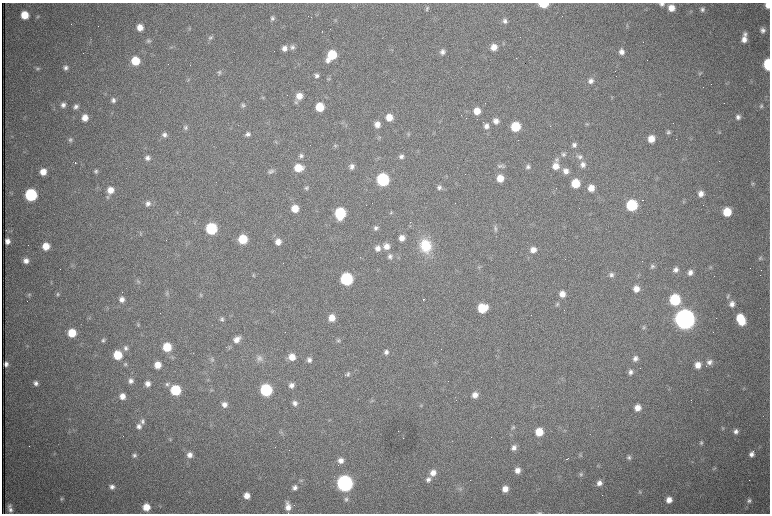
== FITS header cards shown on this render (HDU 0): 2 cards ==
NAXIS1  =                 1536 /fastest changing axis
NAXIS2  =                 1023 /next to fastest changing axis

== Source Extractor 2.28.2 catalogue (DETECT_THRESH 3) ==
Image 1536 x 1023 px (HDU 0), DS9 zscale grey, zoomed out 1/2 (1 PNG px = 2 x 2 image px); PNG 772 x 516 px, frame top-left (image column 1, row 1022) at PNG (2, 3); no overlay
Background 988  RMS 15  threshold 45.6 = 3 sigma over >= 5 px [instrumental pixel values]
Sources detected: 310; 73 cannot appear on this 1/2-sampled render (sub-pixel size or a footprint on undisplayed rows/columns) and are not listed; the other 237 listed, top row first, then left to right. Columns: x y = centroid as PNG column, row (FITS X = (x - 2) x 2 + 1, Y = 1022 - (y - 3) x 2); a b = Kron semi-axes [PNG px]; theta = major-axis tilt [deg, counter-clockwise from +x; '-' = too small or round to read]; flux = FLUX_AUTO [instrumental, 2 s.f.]
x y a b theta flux
543 4 6 4 0 1.1e+05
662 4 7 5 -3 1.2e+04
767 5 5 4 - 2.3e+04
427 8 7 5 71 7.4e+03
671 8 7 7 - 3.6e+04
702 10 6 5 - 9.2e+03
25 15 6 6 - 6.7e+04
37 17 6 4 67 5.0e+03
272 18 6 5 - 7.9e+03
335 21 4 2 - 2.5e+03
505 21 6 5 - 1.1e+04
627 26 4 4 - 3.5e+03
140 27 6 5 - 3.2e+04
189 28 6 5 - 4.8e+03
763 30 6 6 - 1.3e+04
322 31 2 1 - 1.5e+03
745 34 7 5 -85 1.0e+04
210 37 6 6 - 7.0e+03
744 39 9 6 84 2.6e+04
148 41 6 5 - 6.6e+03
503 44 5 4 - 3.6e+03
171 47 4 2 - 3.4e+03
292 47 7 6 - 1.0e+04
494 47 6 6 - 3.0e+04
284 48 7 6 - 2.0e+04
443 52 6 5 - 1.5e+04
621 52 6 6 - 1.7e+04
332 55 9 6 53 1.3e+05
135 61 7 6 - 9.3e+04
768 64 7 4 -87 2.3e+05
190 65 2 1 - 9.8e+04
65 68 6 5 - 1.1e+04
37 69 5 5 - 5.3e+03
219 73 6 5 - 6.7e+03
700 73 6 4 1 4.4e+03
317 76 6 6 - 1.0e+04
188 79 6 3 67 4.3e+03
329 79 5 3 - 3.2e+03
591 81 8 7 - 1.6e+04
727 83 4 2 - 2.1e+03
299 96 7 6 - 3.4e+04
263 97 5 4 - 3.7e+03
612 97 5 2 - 2.5e+03
113 100 6 6 - 1.1e+04
296 102 6 5 - 5.9e+03
63 105 6 6 - 1.3e+04
243 105 6 5 - 6.8e+03
761 106 6 5 - 6.2e+03
76 107 6 5 - 1.2e+04
320 107 6 6 - 9.5e+04
477 111 6 6 - 4.2e+04
389 117 6 6 - 4.4e+04
738 117 6 6 - 1.3e+04
85 118 6 6 - 3.1e+04
496 121 7 6 - 1.8e+04
483 122 2 2 - 1.8e+03
586 124 4 4 - 3.1e+03
377 125 6 6 - 2.4e+04
486 126 7 7 - 1.7e+04
185 127 6 5 - 7.7e+03
515 127 6 6 - 1.4e+05
668 132 6 5 - 7.1e+03
719 132 6 3 75 3.4e+03
248 134 6 6 - 1.0e+04
408 134 5 5 - 4.5e+03
164 135 6 6 - 1.2e+04
379 137 5 4 - 3.6e+03
651 139 6 6 - 4.3e+04
70 140 6 5 - 7.0e+03
574 145 6 5 - 1.0e+04
335 146 6 5 - 5.6e+03
564 154 6 6 - 7.4e+03
301 155 6 5 - 8.9e+03
401 156 6 6 - 1.1e+04
580 157 9 7 -37 1.3e+04
147 158 6 6 - 1.3e+04
557 160 7 5 65 7.6e+03
75 163 2 1 - 3.2e+03
583 165 7 6 - 1.6e+04
352 166 6 6 - 1.4e+04
501 166 12 5 0 9.9e+03
555 166 7 7 - 3.4e+04
528 167 6 5 - 9.1e+03
298 168 7 6 - 7.3e+04
96 171 6 5 - 6.8e+03
566 171 7 7 - 2.0e+04
43 172 6 6 - 3.7e+04
270 172 8 6 54 9.8e+03
500 178 6 6 - 4.4e+04
383 180 7 7 - 4.9e+05
575 183 6 6 - 8.7e+04
753 184 6 5 - 5.4e+03
439 187 7 6 - 1.1e+04
306 188 5 5 - 6.3e+03
591 188 7 6 - 3.6e+04
110 190 7 7 - 3.7e+04
701 194 7 6 - 2.1e+04
31 195 7 7 - 3.8e+05
108 197 6 5 - 6.2e+03
643 200 2 1 - 1.3e+03
683 201 6 4 52 4.4e+03
148 203 8 7 - 1.6e+04
632 205 7 7 - 2.6e+05
295 209 6 6 - 4.9e+04
391 212 5 4 - 3.9e+03
727 212 7 6 - 8.5e+04
340 213 7 6 - 2.8e+05
410 222 2 2 - 3.8e+03
376 228 6 5 - 9.3e+03
211 229 7 6 - 2.9e+05
495 230 9 5 84 9.1e+03
140 233 6 4 -80 4.8e+03
402 238 6 6 - 2.6e+04
243 239 6 6 - 1.1e+05
7 241 5 5 - 1.7e+04
278 242 7 6 - 2.5e+04
46 246 6 6 - 5.1e+04
386 246 7 7 - 2.5e+04
426 246 15 12 -70 1.2e+05
378 248 6 6 - 2.0e+04
533 250 6 6 - 2.4e+04
390 256 7 7 - 1.2e+04
760 258 6 5 - 6.9e+03
26 261 6 6 - 1.8e+04
72 265 5 3 - 3.5e+03
652 266 6 5 - 7.8e+03
479 267 4 3 - 2.9e+03
711 267 5 4 - 4.4e+03
676 270 6 6 - 1.4e+04
690 272 6 5 - 1.6e+04
254 275 5 4 - 4.0e+03
611 275 6 6 - 1.0e+04
346 279 7 7 - 4.5e+05
138 282 7 4 -52 5.6e+03
51 283 5 2 - 2.3e+03
636 289 6 6 - 2.9e+04
167 293 6 5 - 6.4e+03
58 294 6 5 - 6.0e+03
562 294 7 6 - 2.7e+04
29 295 5 4 - 4.3e+03
201 295 6 5 - 5.0e+03
728 296 7 4 75 6.4e+03
122 299 7 6 - 1.9e+04
423 299 2 1 - 5.3e+03
675 300 7 7 - 2.8e+05
557 304 6 5 - 5.8e+03
732 304 7 6 - 1.8e+04
482 308 7 6 - 1.2e+05
273 311 4 2 - 2.7e+03
332 318 6 6 - 3.9e+04
740 318 7 6 - 8.1e+04
222 319 6 5 - 7.9e+03
685 319 8 8 - 4.7e+06
742 322 6 6 - 5.7e+04
138 324 5 4 - 4.4e+03
644 327 6 5 - 5.2e+03
72 333 6 6 - 8.4e+04
237 339 9 6 36 2.4e+04
103 340 6 5 - 6.4e+03
338 340 6 5 - 5.8e+03
167 347 6 6 - 9.5e+04
229 347 6 4 79 4.3e+03
125 348 7 7 - 1.1e+04
386 352 6 6 - 1.3e+04
117 355 7 6 - 9.8e+04
292 357 7 7 - 4.0e+04
172 358 5 4 - 3.7e+03
259 358 9 8 - 1.4e+04
635 358 7 6 - 1.4e+04
212 360 8 6 -29 8.8e+03
309 360 6 6 - 1.3e+04
709 362 7 6 - 1.3e+04
435 363 3 2 - 2.5e+03
6 364 5 4 - 1.2e+04
125 364 5 5 - 5.2e+03
158 365 6 6 - 3.9e+04
698 365 6 5 - 3.0e+04
630 372 6 6 - 1.2e+04
348 374 6 5 - 7.7e+03
131 381 6 5 - 1.3e+04
36 383 6 5 - 1.2e+04
148 384 6 5 - 1.8e+04
167 384 7 6 - 9.1e+03
291 385 6 6 - 1.4e+04
744 387 5 3 - 3.2e+03
175 390 6 6 - 2.0e+05
210 390 4 4 - 3.7e+03
266 390 7 7 - 3.7e+05
475 395 6 6 - 2.3e+04
122 396 6 6 - 2.6e+04
372 401 4 4 - 4.1e+03
295 403 6 5 - 1.3e+04
224 405 6 6 - 2.0e+04
421 405 5 4 - 3.5e+03
638 408 6 6 - 3.1e+04
142 421 7 6 - 1.0e+04
139 426 7 6 - 1.5e+04
513 427 6 5 - 5.8e+03
723 428 4 4 - 3.4e+03
736 431 6 5 - 1.3e+04
281 432 6 4 56 5.2e+03
539 432 6 6 - 7.1e+04
403 438 2 1 - 8.1e+02
170 440 5 3 - 3.0e+03
701 442 5 5 - 6.5e+03
514 448 7 6 - 1.6e+04
54 454 4 2 - 2.0e+03
752 454 7 5 64 1.6e+04
134 455 6 5 - 8.1e+03
190 455 7 7 - 2.1e+04
580 455 5 3 - 3.9e+03
629 457 6 5 - 7.2e+03
567 459 3 1 - 3.3e+03
341 461 6 6 - 2.1e+04
599 466 4 3 - 3.0e+03
714 468 6 3 11 3.6e+03
517 470 6 6 - 2.5e+04
433 473 8 7 - 2.7e+04
581 474 6 5 - 5.9e+03
428 480 7 6 - 1.4e+04
301 481 5 4 - 4.8e+03
345 483 7 7 - 1.6e+06
599 483 6 6 - 1.8e+04
112 487 5 5 - 1.2e+04
295 488 6 6 - 1.2e+04
460 489 7 5 -51 8.5e+03
505 489 6 6 - 2.9e+04
640 492 6 4 87 4.4e+03
247 496 6 6 - 3.0e+04
62 499 5 5 - 5.1e+03
346 499 6 6 - 8.6e+03
669 500 6 5 - 2.8e+04
749 501 7 5 57 1.0e+04
288 506 10 6 -80 2.9e+04
146 507 6 6 - 4.9e+04
10 509 7 4 -78 1.4e+04
539 513 6 3 -2 4.0e+03
At the frame edge (FLAGS 8, measured only in part): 5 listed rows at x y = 543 4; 662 4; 767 5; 768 64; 539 513
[73 sub-pixel or undisplayed-footprint detections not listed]